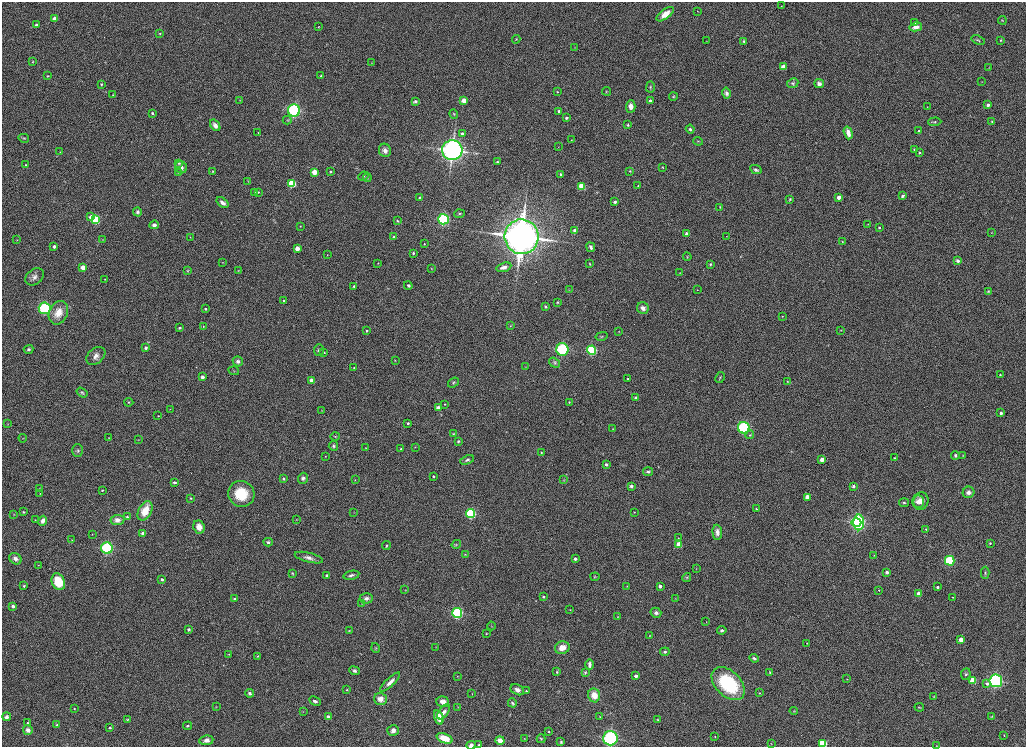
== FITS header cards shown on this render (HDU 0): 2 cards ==
NAXIS1  =                 2048
NAXIS2  =                 1489

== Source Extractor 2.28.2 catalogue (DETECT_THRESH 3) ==
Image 2048 x 1489 px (HDU 0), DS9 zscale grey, zoomed out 1/2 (1 PNG px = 2 x 2 image px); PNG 1028 x 749 px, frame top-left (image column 1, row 1489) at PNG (2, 2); each listed source drawn as its Kron ellipse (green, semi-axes under 4 px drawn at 4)
Background 1160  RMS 5.8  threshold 17.4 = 3 sigma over >= 5 px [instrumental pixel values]
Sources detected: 362; all 362 listed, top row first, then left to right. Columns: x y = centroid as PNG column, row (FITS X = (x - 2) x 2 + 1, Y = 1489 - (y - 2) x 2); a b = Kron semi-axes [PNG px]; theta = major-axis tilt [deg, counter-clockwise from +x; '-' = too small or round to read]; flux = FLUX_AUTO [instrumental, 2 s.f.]
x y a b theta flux
781 6 2 2 - 4.7e+02
697 11 2 1 - 3.4e+02
665 14 10 4 37 1.2e+04
54 19 3 3 - 1.3e+04
1002 20 4 2 - 8.2e+02
915 23 3 3 - 2.6e+03
36 25 2 2 - 2.7e+03
318 27 2 2 - 6.7e+02
916 27 6 4 12 7.5e+03
160 33 3 3 - 9.6e+02
516 39 4 3 - 8.2e+02
978 40 7 3 -20 1.5e+03
1001 40 3 3 - 1.2e+03
707 41 2 2 - 3.8e+02
744 41 4 3 - 2.0e+03
575 47 2 2 - 4.3e+02
33 62 4 3 - 1.0e+03
371 63 4 2 - 6.4e+02
783 67 3 3 - 1.7e+04
989 67 2 2 - 3.7e+02
47 76 3 2 - 7.3e+02
321 76 3 2 - 1.9e+03
982 82 2 2 - 2.7e+02
793 83 6 4 26 2.4e+03
101 84 2 2 - 8.8e+02
819 84 5 4 - 4.6e+03
650 87 5 3 - 1.3e+03
606 91 4 2 - 8.0e+02
557 92 3 2 - 8.2e+02
726 93 6 4 -77 3.5e+03
113 95 2 2 - 9.8e+02
673 97 4 3 - 1.2e+03
240 100 3 2 - 4.5e+02
464 100 3 3 - 2.1e+04
415 101 4 3 - 3.1e+03
650 101 3 2 - 4.4e+03
988 105 3 2 - 4.5e+03
631 106 6 4 87 6.9e+03
927 107 3 2 - 4.1e+02
294 110 6 6 - 2.0e+05
559 111 3 3 - 5.0e+03
152 113 2 2 - 1.9e+03
454 114 5 3 - 1.0e+03
566 118 3 2 - 2.8e+03
287 120 4 3 - 1.2e+03
992 121 3 2 - 1.0e+03
935 122 6 3 1 1.9e+03
215 125 6 4 -54 7.1e+03
628 125 4 3 - 1.2e+03
690 129 4 3 - 2.2e+03
918 131 2 2 - 9.4e+02
258 133 2 2 - 5.1e+02
848 133 6 3 -74 8.0e+03
462 134 3 3 - 5.6e+03
24 138 5 3 - 1.2e+03
571 140 3 3 - 6.5e+02
698 141 5 3 - 9.1e+02
558 147 2 2 - 3.9e+02
914 149 2 2 - 1.1e+03
385 150 6 6 - 6.6e+03
452 150 10 10 - 4.5e+05
60 152 2 2 - 4.6e+02
919 153 3 2 - 1.3e+03
497 162 2 2 - 1.7e+03
179 163 4 3 - 1.4e+03
25 165 2 2 - 1.2e+03
181 167 6 6 - 5.0e+03
662 167 3 2 - 7.7e+02
756 170 6 3 -27 2.4e+03
213 171 3 2 - 8.9e+02
330 171 3 2 - 1.8e+03
630 171 3 3 - 1.2e+03
314 172 3 3 - 2.7e+04
179 173 3 3 - 8.7e+02
560 174 2 2 - 1.4e+03
363 176 5 4 - 1.9e+03
367 178 4 3 - 1.1e+03
248 181 4 2 - 7.0e+02
292 183 3 3 - 9.2e+04
582 186 3 3 - 4.9e+04
638 186 2 2 - 7.8e+02
255 192 3 3 - 6.2e+02
258 192 3 3 - 1.0e+03
903 196 4 3 - 2.5e+03
419 197 3 3 - 1.1e+03
839 197 3 3 - 8.5e+03
790 199 4 3 - 1.1e+03
615 202 4 4 - 2.4e+03
222 203 7 4 -38 4.3e+03
720 207 4 3 - 9.2e+02
137 212 4 4 - 3.1e+03
459 214 5 4 - 1.6e+03
91 217 3 3 - 1.3e+04
443 219 5 5 - 1.5e+05
96 220 3 3 - 1.4e+05
397 221 4 3 - 1.3e+03
868 224 2 2 - 4.6e+02
154 225 5 4 - 4.2e+03
300 226 3 3 - 6.9e+02
879 227 2 2 - 1.4e+03
575 230 3 3 - 6.4e+03
992 232 3 2 - 3.9e+02
686 233 3 3 - 2.5e+03
726 236 2 1 - 2.8e+02
190 237 2 2 - 4.3e+02
394 237 3 2 - 1.3e+03
522 237 17 17 - 1.1e+06
17 240 2 2 - 3.8e+02
102 240 2 2 - 4.6e+02
842 242 2 2 - 6.4e+02
424 244 2 2 - 9.8e+02
54 246 2 2 - 4.1e+03
591 247 5 3 - 3.6e+03
297 249 3 3 - 1.5e+04
413 253 2 2 - 1.6e+03
327 255 3 2 - 4.1e+02
687 257 4 3 - 9.6e+02
957 261 3 2 - 4.6e+03
222 262 2 1 - 3.9e+02
378 263 2 2 - 7.1e+02
590 264 4 2 - 9.7e+02
710 264 4 3 - 1.4e+03
83 267 3 3 - 2.2e+04
504 267 8 4 16 5.8e+03
431 268 3 3 - 6.6e+02
188 271 4 3 - 9.0e+02
238 271 3 3 - 6.7e+02
680 272 3 2 - 4.9e+02
34 277 10 7 37 6.0e+03
105 279 2 1 - 4.2e+02
408 285 4 3 - 1.9e+03
354 286 3 3 - 2.1e+03
569 290 4 2 - 6.9e+02
697 290 2 1 - 3.3e+02
988 291 3 3 - 1.2e+03
284 301 2 2 - 2.5e+03
557 302 2 2 - 1.0e+03
546 306 3 3 - 1.3e+03
45 308 6 6 - 1.4e+05
643 308 6 5 - 6.3e+03
205 309 2 2 - 1.4e+03
58 313 12 9 66 1.7e+04
782 316 3 2 - 5.9e+02
203 326 3 3 - 8.7e+02
510 326 4 3 - 1.1e+03
180 328 3 3 - 1.7e+03
841 330 3 2 - 5.2e+02
366 331 3 2 - 2.3e+03
619 331 2 1 - 3.8e+02
602 336 6 3 13 1.3e+03
146 348 4 4 - 2.7e+03
28 349 5 4 - 1.9e+03
562 349 6 6 - 1.1e+05
319 350 6 5 - 2.5e+03
592 350 4 4 - 1.3e+05
324 352 3 3 - 1.4e+03
96 356 11 7 41 7.4e+03
238 361 5 5 - 3.8e+03
395 361 3 2 - 6.1e+02
554 363 6 4 -35 1.9e+03
526 367 3 2 - 7.1e+02
354 368 3 2 - 6.7e+02
234 371 5 2 - 7.7e+02
1000 375 2 2 - 1.1e+03
202 377 3 2 - 6.8e+03
720 378 6 2 61 1.2e+03
628 379 2 2 - 1.5e+03
311 380 3 3 - 4.7e+03
787 381 2 2 - 5.6e+02
453 383 6 4 36 1.8e+03
82 392 6 4 -35 1.9e+03
636 398 3 2 - 4.9e+03
129 402 4 3 - 1.2e+03
569 402 2 2 - 8.4e+02
445 404 2 2 - 5.9e+02
438 408 3 3 - 1.4e+04
170 409 3 2 - 6.5e+02
322 410 3 2 - 5.6e+02
1001 413 2 2 - 4.4e+03
158 416 3 2 - 5.7e+02
408 423 3 2 - 2.1e+03
8 424 3 3 - 7.0e+02
744 428 6 6 - 1.3e+05
613 429 3 2 - 6.4e+02
453 434 4 3 - 1.1e+03
750 435 4 3 - 1.3e+03
335 436 4 3 - 1.1e+03
23 438 4 2 - 7.2e+02
109 438 3 2 - 6.5e+02
138 440 3 2 - 5.9e+02
458 441 4 4 - 1.9e+03
333 446 5 4 - 2.4e+03
415 447 4 3 - 8.2e+02
366 448 3 2 - 5.5e+02
401 449 3 3 - 1.3e+03
78 450 6 5 - 2.7e+03
541 452 3 3 - 1.0e+03
955 455 4 3 - 2.3e+03
963 455 4 3 - 7.2e+02
325 456 3 2 - 5.1e+02
894 458 2 2 - 1.0e+03
467 460 7 4 21 2.6e+03
822 460 3 3 - 1.2e+04
606 464 3 2 - 4.1e+03
648 472 5 3 - 2.6e+03
433 476 2 2 - 1.9e+03
303 478 5 5 - 3.5e+03
284 479 4 3 - 1.7e+03
355 480 3 3 - 7.8e+02
564 480 3 2 - 8.2e+02
175 482 3 2 - 2.5e+03
631 486 4 3 - 2.8e+03
853 486 3 3 - 3.9e+03
40 489 3 3 - 9.1e+02
102 490 2 2 - 1.2e+03
968 492 6 5 - 5.7e+03
40 494 3 3 - 6.5e+02
241 494 13 12 - 3.8e+04
807 497 3 3 - 1.1e+04
191 498 3 2 - 9.6e+02
918 501 7 6 - 6.1e+03
921 501 9 7 74 9.4e+03
904 503 5 3 - 1.6e+03
756 509 3 2 - 9.6e+02
145 511 10 6 61 2.5e+04
23 512 3 3 - 1.3e+03
354 512 3 2 - 5.0e+02
634 512 3 2 - 6.1e+02
471 513 4 4 - 1.3e+05
14 515 3 3 - 7.1e+02
127 517 3 3 - 1.8e+03
35 520 3 2 - 6.7e+02
117 520 7 5 6 7.3e+03
296 520 2 2 - 5.3e+02
43 521 5 3 - 6.6e+03
856 522 5 4 - 7.6e+04
859 522 8 5 -89 1.4e+05
199 527 6 5 - 1.0e+04
926 529 3 3 - 7.6e+02
717 532 7 5 -87 5.6e+03
143 533 4 3 - 3.8e+03
92 535 2 2 - 4.3e+02
678 538 3 2 - 7.1e+02
72 540 3 3 - 8.4e+02
268 542 4 3 - 2.4e+03
990 543 2 2 - 1.2e+03
456 544 5 4 - 1.5e+03
679 544 3 3 - 3.2e+04
386 546 4 3 - 1.3e+03
107 548 6 5 - 1.5e+05
465 554 3 3 - 7.7e+02
874 555 3 3 - 6.0e+02
309 558 14 4 -14 6.7e+03
15 559 6 5 - 5.8e+03
575 559 3 2 - 3.8e+03
950 561 5 5 - 1.1e+05
38 565 2 2 - 4.2e+02
696 569 3 2 - 3.1e+02
887 572 3 3 - 4.4e+03
292 573 4 3 - 1.1e+03
985 573 6 3 90 1.4e+03
327 575 3 2 - 5.0e+03
351 575 8 3 12 3.4e+03
595 577 4 3 - 1.0e+03
687 577 5 4 - 1.5e+03
162 579 2 2 - 3.4e+03
58 582 8 6 -65 3.2e+04
24 586 3 3 - 1.1e+03
627 586 3 2 - 6.8e+02
660 586 3 2 - 5.1e+03
937 587 3 2 - 2.7e+03
405 590 3 2 - 4.5e+02
879 590 3 3 - 8.8e+02
919 594 3 3 - 1.7e+04
543 597 3 3 - 1.6e+03
953 597 3 2 - 7.6e+02
366 598 7 5 2 4.1e+03
675 598 3 2 - 5.0e+02
234 599 2 2 - 2.8e+03
362 603 2 2 - 4.4e+02
13 606 2 2 - 5.3e+03
570 610 3 2 - 5.5e+02
457 613 5 5 - 1.4e+05
656 613 5 5 - 3.7e+03
618 617 3 2 - 5.8e+02
706 621 2 1 - 2.8e+02
491 626 4 2 - 7.2e+02
188 629 3 3 - 2.0e+03
349 630 3 2 - 5.9e+02
722 630 5 4 - 1.9e+03
486 634 3 2 - 6.6e+02
649 636 3 2 - 6.3e+02
961 640 3 3 - 1.6e+04
807 643 3 3 - 7.3e+02
436 647 3 2 - 6.5e+02
376 648 5 4 - 1.5e+03
562 648 7 6 - 1.2e+04
665 652 5 4 - 2.5e+03
228 654 4 2 - 6.5e+02
257 656 3 3 - 9.5e+02
754 658 5 3 - 2.2e+03
589 665 5 3 - 4.4e+03
354 671 5 3 - 2.6e+03
557 672 3 2 - 1.2e+03
585 672 4 3 - 1.2e+03
770 672 3 3 - 1.0e+03
966 674 6 5 - 2.3e+03
457 676 3 2 - 4.5e+02
636 676 3 2 - 6.4e+03
847 679 3 2 - 7.7e+02
973 680 3 3 - 3.2e+04
996 681 6 6 - 1.7e+05
390 682 13 4 43 7.5e+03
728 684 20 12 -44 1.0e+05
987 684 4 4 - 4.0e+03
347 690 3 2 - 7.8e+02
517 690 7 5 -27 5.4e+03
526 691 2 2 - 7.9e+02
250 693 4 3 - 3.8e+03
760 693 2 2 - 5.5e+02
472 694 3 2 - 5.0e+02
594 695 7 6 - 1.5e+04
934 696 3 3 - 9.2e+02
380 699 6 6 - 9.9e+03
315 701 6 3 -27 3.1e+03
443 702 6 5 - 8.2e+03
512 703 5 3 - 1.8e+03
216 707 3 2 - 6.2e+02
458 707 4 2 - 5.9e+02
919 707 5 3 - 9.9e+02
74 709 2 2 - 6.8e+02
303 711 3 2 - 5.1e+02
794 711 4 2 - 7.5e+02
444 712 8 4 53 4.7e+03
7 717 4 4 - 4.4e+03
328 717 3 3 - 8.2e+03
439 717 7 4 -71 1.8e+04
600 717 2 2 - 4.2e+02
992 717 4 3 - 9.4e+02
127 720 4 3 - 1.3e+03
658 720 4 3 - 9.7e+02
28 723 3 3 - 1.2e+03
57 724 4 3 - 9.2e+02
187 726 4 3 - 1.8e+03
110 728 2 2 - 2.1e+03
28 730 5 5 - 6.0e+03
393 730 6 5 - 6.6e+03
548 731 2 2 - 6.5e+02
1004 735 2 2 - 6.1e+02
715 736 3 2 - 6.7e+02
444 738 8 4 -20 2.2e+04
524 738 3 2 - 6.3e+02
610 738 7 7 - 1.8e+05
541 739 4 4 - 1.6e+03
206 740 7 5 9 5.9e+03
500 740 4 4 - 1.2e+04
561 742 4 3 - 1.4e+03
823 743 3 3 - 8.9e+04
771 744 3 2 - 5.3e+02
471 745 5 3 - 4.6e+03
479 745 2 2 - 1.5e+03
936 746 3 2 - 4.2e+02
At the frame edge (FLAGS 8, measured only in part): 4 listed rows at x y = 823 743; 471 745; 479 745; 936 746